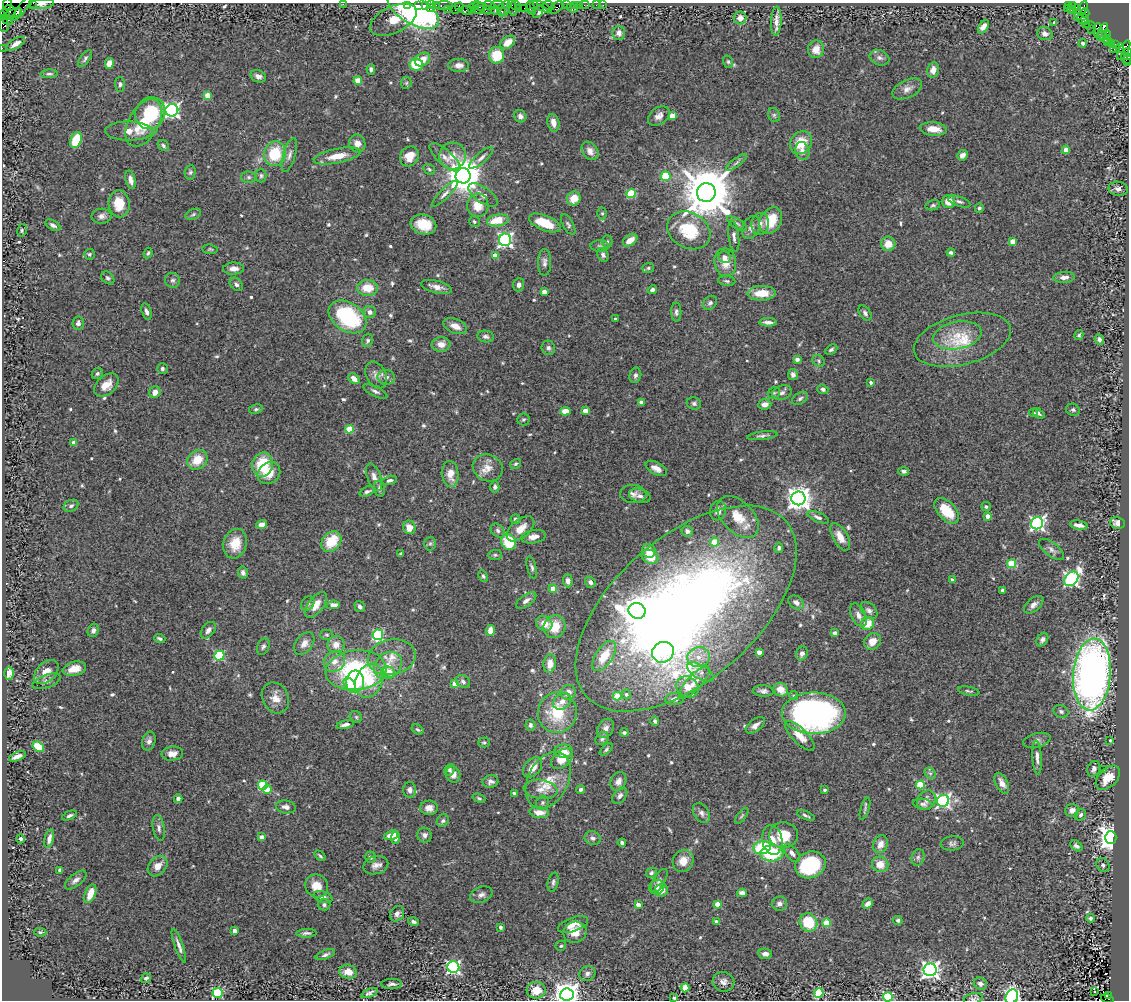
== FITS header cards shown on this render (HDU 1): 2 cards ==
NAXIS1  =                 1127
NAXIS2  =                  998

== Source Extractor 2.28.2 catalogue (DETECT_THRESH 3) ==
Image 1127 x 998 px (HDU 1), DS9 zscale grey, 1 PNG px = 1 image px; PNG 1131 x 1002 px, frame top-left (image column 1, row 998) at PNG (2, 3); each listed source drawn as its Kron ellipse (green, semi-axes under 4 px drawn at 4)
Background 2.19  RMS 0.043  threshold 0.129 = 3 sigma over >= 5 px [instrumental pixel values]
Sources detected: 607; of the 607, the 500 brightest by FLUX_AUTO listed and drawn (107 fainter detections omitted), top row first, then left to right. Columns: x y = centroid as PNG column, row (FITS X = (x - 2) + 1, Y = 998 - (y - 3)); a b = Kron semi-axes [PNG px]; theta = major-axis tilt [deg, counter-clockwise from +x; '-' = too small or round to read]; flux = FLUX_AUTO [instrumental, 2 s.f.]
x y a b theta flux
33 3 2 2 - 39
7 4 6 4 84 210
42 4 12 5 5 11
343 4 2 2 - 27
407 5 3 2 - 98
419 5 3 2 - 150
425 5 3 2 - 71
431 5 3 3 - 90
498 5 6 2 1 420
516 5 5 3 - 190
533 5 3 3 - 130
566 5 3 2 - 23
574 5 3 3 - 180
579 5 2 2 - 31
584 5 5 2 - 66
596 5 2 2 - 23
603 5 2 2 - 13
1068 5 3 2 - 170
1072 5 3 3 - 54
24 6 19 3 50 380
436 6 3 2 - 140
444 6 9 3 1 300
474 6 4 3 - 130
479 6 6 4 -25 480
489 6 6 4 -17 360
549 6 6 4 -22 270
459 7 5 4 - 390
530 7 6 3 -89 200
542 7 10 3 -26 700
430 8 3 3 - 160
505 8 8 4 75 390
512 8 8 4 -74 460
519 8 4 3 - 210
524 8 2 2 - 96
556 8 8 5 37 1000
572 8 6 3 -21 140
1067 8 3 3 - 94
471 9 4 3 - 87
485 9 8 4 -29 650
1077 9 5 3 - 630
413 10 28 13 -30 680
447 10 4 3 - 100
455 10 3 3 - 200
466 10 5 3 - 250
479 10 5 3 - 450
495 10 4 3 - 890
501 10 6 3 -88 710
1071 10 2 2 - 34
10 11 6 5 - 2300
1081 11 11 4 60 2000
532 12 4 2 - 190
538 12 7 4 57 340
1085 13 5 4 - 240
5 14 5 3 - 58
12 14 10 4 23 2300
740 18 6 6 - 14
1083 19 6 5 - 420
7 20 6 4 -18 1600
393 20 25 13 25 82
776 21 15 5 88 19
1053 23 3 2 - 380
1085 24 3 2 - 81
4 25 7 5 -81 340
1089 25 6 3 -6 310
983 27 7 4 58 17
1092 30 3 2 - 37
1098 31 7 4 88 3100
1102 32 9 3 65 2200
619 33 7 6 - 14
1045 34 8 6 -19 14
1107 34 4 3 - 260
1106 38 9 4 -40 510
508 42 8 5 35 34
1083 43 4 4 - 11
1107 43 3 2 - 100
16 44 10 5 31 19
1111 44 3 2 - 160
1115 44 3 3 - 46
2 48 2 2 - 37
1120 48 5 3 - 590
816 49 9 8 - 31
1114 49 3 3 - 32
1124 50 11 4 61 2000
1127 53 4 3 - 230
496 55 8 7 - 86
85 58 10 4 54 7.4
879 58 10 7 -20 11
1126 58 6 5 - 470
422 59 8 6 31 31
728 62 6 5 - 5
109 63 5 4 - 33
1128 63 3 2 - 77
416 64 7 6 - 80
459 65 10 6 -1 17
371 69 5 4 - 8.6
933 70 8 6 78 21
49 74 8 4 2 5.9
258 76 8 6 -22 12
358 81 4 4 - 73
406 83 6 5 - 5.2
120 84 7 5 -89 7.1
907 89 16 9 25 20
208 95 4 4 - 53
172 110 6 6 - 870
150 113 16 14 67 160
774 115 7 5 -64 6
520 116 6 6 - 12
659 116 12 8 38 17
672 116 4 4 - 54
144 123 26 15 60 100
553 123 9 6 -77 22
933 129 13 6 -6 37
129 131 24 9 -1 36
76 140 8 5 72 92
801 143 12 10 52 65
357 144 9 8 - 24
163 146 6 5 - 7.2
1066 150 4 4 - 42
590 151 10 7 -54 19
802 151 9 7 -73 20
275 154 12 10 73 110
289 155 17 6 73 17
962 155 6 5 - 10
337 156 24 7 12 50
409 156 10 9 - 40
452 156 13 13 - 38
445 157 19 7 -42 23
481 158 15 5 41 13
736 163 12 4 38 8.2
429 169 6 5 - 5.2
190 172 7 5 84 5.8
261 176 7 5 -90 6.1
463 176 7 7 - 8300
666 176 5 5 - 96
249 177 7 5 -2 6.7
130 180 9 5 -76 18
1118 189 10 7 -8 14
706 193 9 9 - 20000
445 194 18 5 45 13
631 194 5 4 - 130
483 195 17 7 -35 21
574 198 7 6 - 43
959 201 11 5 -19 8.5
948 202 6 6 - 33
119 204 13 10 -87 63
478 205 12 10 82 48
933 205 7 5 12 5.2
979 208 4 4 - 6
602 213 6 5 - 5.1
193 214 8 5 21 6.5
102 216 10 7 3 13
498 220 11 6 8 74
771 221 14 10 61 78
474 222 5 5 - 5.5
545 223 17 7 -22 70
737 223 11 4 -32 8.3
423 224 13 9 -15 63
568 224 11 5 -61 7.5
760 224 11 8 81 18
53 225 8 4 -30 9.8
751 227 12 8 64 16
22 230 6 4 78 4.6
689 230 23 17 -28 120
734 236 16 5 -83 13
505 240 6 6 - 800
630 240 8 5 37 33
607 242 6 5 - 5
1013 242 4 4 - 60
888 244 7 7 - 37
600 246 9 5 -1 6.5
210 249 8 4 -5 4.7
951 252 4 3 - 6.1
148 253 5 3 - 4.8
89 254 5 5 - 4.9
603 255 7 5 -65 7.8
495 256 4 4 - 42
725 257 6 5 - 13
544 262 13 6 89 12
725 262 14 11 -81 42
648 268 6 5 - 4.8
234 269 10 6 0 19
1064 277 11 5 3 15
108 278 7 5 -40 6.3
173 280 8 7 - 8.8
727 281 9 5 -6 5.5
236 284 7 5 -46 9.6
519 285 6 5 - 12
436 287 16 6 -13 24
368 288 10 8 -1 53
652 290 5 4 - 7.1
544 292 4 4 - 23
762 293 14 7 1 57
710 303 7 6 - 7.6
146 311 8 4 -73 10
370 312 6 6 - 16
676 312 9 5 -90 7.8
865 313 8 5 -55 8.4
348 317 21 14 -34 280
615 319 3 3 - 5.1
768 322 9 3 -2 12
78 323 7 6 - 10
455 326 12 7 -22 28
957 335 25 13 11 69
1079 335 5 4 - 5.2
486 337 8 5 -9 8.9
1099 339 5 4 - 6.8
368 340 6 5 - 7.4
962 340 50 25 15 150
441 344 9 7 6 24
548 348 7 6 - 8.8
831 350 6 4 28 6.2
797 359 4 3 - 14
819 361 7 5 -41 5.4
162 369 5 5 - 6.5
97 374 6 5 - 6
793 374 5 5 - 9.7
376 375 14 10 -65 20
635 375 8 6 76 7.5
386 377 8 7 - 14
354 378 6 4 -40 23
871 383 4 3 - 10
106 385 14 9 40 36
823 389 6 4 -21 7.4
375 391 13 5 -27 9.9
155 392 6 5 - 23
774 393 6 5 - 5.8
782 393 10 7 19 11
800 398 9 5 33 7.7
641 402 4 4 - 24
694 403 7 6 - 7.8
765 404 6 5 - 19
256 409 7 4 10 6.1
1073 410 7 6 - 6.7
565 411 5 4 - 35
585 411 4 4 - 40
1034 413 4 4 - 7
1039 414 6 4 -34 6.4
523 419 6 6 - 5.3
349 429 4 4 - 87
762 436 15 4 7 9.3
74 443 4 4 - 22
197 460 11 9 41 56
515 464 6 4 31 5
263 465 12 10 74 110
488 468 15 13 -28 34
656 468 12 6 -27 20
904 471 5 4 - 7.3
269 473 12 10 38 47
450 474 13 8 -86 38
374 477 14 6 -69 19
389 480 8 4 14 8.5
495 487 6 4 86 8.4
379 489 8 5 -73 7.9
367 491 8 4 21 8.3
633 494 13 9 -2 15
640 496 11 7 -16 13
798 498 7 7 - 2800
71 506 8 5 25 8.5
986 507 5 4 - 5.5
718 511 10 8 73 19
947 511 15 9 -47 86
987 516 4 4 - 23
738 517 25 15 -45 66
818 517 12 4 -23 11
516 519 5 5 - 8
1037 523 6 6 - 750
1117 523 7 6 - 20
262 524 5 4 - 17
1079 525 9 4 -10 17
409 527 7 6 - 31
521 529 16 9 41 38
498 531 8 6 -47 7.8
687 531 5 5 - 12
534 537 13 6 10 21
840 537 15 7 -61 34
331 542 11 8 47 83
509 542 8 7 - 95
714 542 4 4 - 57
235 544 15 11 74 57
430 544 7 6 - 6.4
779 548 5 4 - 6.7
1052 549 15 6 -38 13
649 551 7 6 - 33
401 553 3 3 - 4.8
495 555 7 5 1 5.1
650 557 8 7 - 50
1012 564 4 4 - 140
532 567 11 4 -75 7.8
243 573 6 5 - 9.2
483 576 6 4 -62 5.3
1071 579 8 6 48 790
952 580 4 3 - 5.7
568 581 6 5 - 14
590 582 6 5 - 8.9
553 589 4 4 - 64
1002 590 4 3 - 5.3
526 601 12 5 35 15
796 602 8 6 -35 15
308 603 8 6 60 9.9
316 605 15 7 53 35
333 605 7 4 6 29
1034 605 11 6 39 14
360 607 6 4 -55 10
686 609 133 71 41 3600
869 610 10 6 -45 11
637 611 8 8 - 3300
858 615 12 7 -63 15
544 623 8 7 - 28
868 623 7 6 - 47
554 627 11 10 - 61
93 630 7 5 64 9
208 630 9 6 51 14
490 630 5 4 - 30
835 633 4 4 - 17
327 635 6 5 - 5.6
378 635 5 5 - 280
160 638 5 3 - 7
1042 640 7 5 57 8.5
872 641 9 7 45 33
304 644 12 8 53 22
336 645 9 8 - 29
263 646 9 6 64 7.8
663 652 11 10 - 120
759 652 4 4 - 28
802 653 7 5 71 13
219 656 5 5 - 230
604 656 17 8 57 72
392 657 24 17 12 65
698 657 11 10 - 33
335 661 11 9 44 26
550 664 9 6 80 29
388 666 15 12 41 39
74 669 12 7 14 35
356 670 30 20 6 320
46 672 14 9 43 38
389 672 6 5 - 50
700 672 15 7 -30 17
9 673 6 5 - 22
1092 674 36 19 85 1900
47 681 15 6 19 11
369 681 17 13 68 130
463 681 7 6 - 9.8
355 682 11 9 88 100
694 682 21 7 47 34
455 683 4 4 - 46
349 685 7 5 -56 57
687 687 12 10 -37 32
781 690 7 6 - 33
763 691 10 5 -4 11
969 691 11 3 -11 5.5
568 692 8 7 - 22
626 694 5 4 - 8.3
617 696 4 4 - 73
794 696 4 4 - 6.7
275 698 16 13 -63 32
675 699 9 6 3 11
562 701 10 7 37 19
1061 711 8 6 -26 9.1
557 712 20 19 - 120
814 713 32 21 0 960
356 717 6 5 - 4.7
655 721 4 4 - 6.6
345 725 9 3 12 11
530 725 6 5 - 8.1
755 725 11 6 36 16
606 728 10 7 59 14
418 730 6 4 -31 5
624 733 4 4 - 5.9
800 736 19 7 -45 36
602 738 7 6 - 7.4
1037 740 14 7 15 13
1110 740 3 3 - 4.7
149 741 9 6 75 13
484 742 6 5 - 5
38 747 6 4 -33 84
606 749 8 4 43 5.2
563 751 9 6 5 25
172 754 11 7 6 23
17 756 9 4 21 15
1037 757 17 4 -87 17
562 759 12 8 40 57
533 767 11 7 50 32
1094 769 8 6 68 13
1103 769 2 2 - 9.1
450 770 6 5 - 6.3
930 773 6 5 - 5.6
453 774 8 7 - 22
1108 778 14 9 45 65
548 780 30 20 64 83
618 781 10 7 64 17
490 782 8 6 10 11
1002 783 11 6 -63 20
263 785 5 4 - 180
920 785 4 4 - 130
267 789 4 4 - 59
541 789 17 9 -8 30
581 789 4 4 - 7.5
410 790 8 6 -88 15
825 790 3 3 - 6.9
514 793 4 3 - 5.2
620 796 9 6 51 9.9
479 798 6 3 -19 4.6
178 799 4 4 - 10
926 800 10 8 52 15
943 801 6 6 - 620
542 803 7 6 - 7
923 804 10 5 -8 9.1
286 807 10 6 -8 14
429 808 9 7 2 20
865 808 11 3 73 5.6
1072 810 7 6 - 20
539 812 10 5 -4 32
701 813 11 7 -56 13
70 815 8 3 23 6.5
806 815 9 3 -21 6.2
1081 815 6 5 - 8.8
742 816 9 4 54 4.8
443 821 7 5 52 6.9
159 828 13 6 -81 12
391 835 7 4 19 37
425 835 7 7 - 12
783 835 14 13 - 79
262 837 4 3 - 23
1111 837 6 5 - 3200
395 838 6 4 81 10
593 838 8 7 - 11
20 839 4 4 - 7.2
49 839 9 4 76 13
772 840 15 10 -80 37
622 843 4 3 - 8.7
952 843 11 7 7 10
880 844 9 7 66 24
1076 846 7 4 -37 8.4
762 848 9 6 16 150
772 853 11 8 5 170
792 853 10 6 -52 13
320 856 6 4 -35 4.7
370 857 5 5 - 7.4
918 857 8 6 75 8.4
683 861 11 10 - 37
880 864 8 7 - 42
376 865 13 9 14 18
810 865 15 13 25 250
1103 865 7 6 - 8.1
158 866 11 8 51 23
60 870 4 3 - 6.9
651 873 6 5 - 6.7
76 880 13 6 39 13
659 881 13 6 61 11
553 882 10 5 77 8.2
317 886 12 11 - 37
657 887 8 7 - 11
661 890 7 6 - 26
742 893 5 4 - 18
90 894 10 5 68 43
481 895 11 7 22 13
323 897 9 5 -17 13
717 904 4 3 - 52
779 904 7 7 - 12
868 904 5 4 - 19
324 905 6 6 - 7.6
638 905 4 3 - 31
397 914 8 7 - 13
1090 918 4 4 - 5.7
898 920 5 4 - 6.5
413 922 5 4 - 7
716 922 4 3 - 15
808 922 9 8 - 100
826 923 4 4 - 75
573 924 16 7 19 26
500 927 4 3 - 9.6
235 931 4 4 - 24
40 932 6 4 -7 5.4
575 932 12 10 22 37
306 933 10 4 2 8.3
179 946 18 4 -71 15
561 946 5 5 - 5.2
765 954 7 5 -9 13
325 955 10 4 20 8.8
453 967 6 6 - 670
930 970 6 6 - 1200
348 972 9 7 -12 31
587 974 8 7 - 12
146 978 5 4 - 6.5
723 982 11 9 -17 17
392 984 10 5 1 8.8
980 984 7 6 - 8.7
685 988 4 4 - 71
536 990 9 8 - 50
1094 992 3 2 - 5.8
217 993 5 5 - 260
369 993 8 4 22 8.4
819 993 5 4 - 170
567 994 7 6 - 3800
1108 995 3 2 - 280
888 997 5 4 - 210
1012 997 7 6 - 740
674 998 3 3 - 6.2
973 999 10 5 13 7.5
1107 999 6 3 -17 260
At the frame edge (FLAGS 8, measured only in part): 14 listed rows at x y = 33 3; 7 4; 42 4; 343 4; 4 25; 2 48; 1127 53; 1126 58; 1128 63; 567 994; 888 997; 1012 997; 973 999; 1107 999
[107 fainter detections neither listed nor drawn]